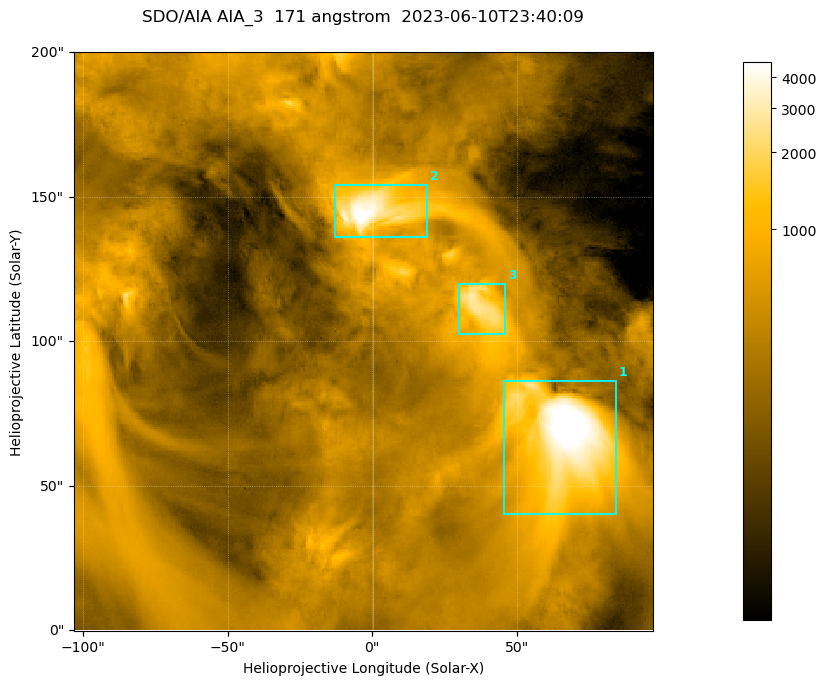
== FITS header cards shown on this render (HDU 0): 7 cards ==
TELESCOP= 'SDO/AIA '
INSTRUME= 'AIA_3   '
WAVELNTH=                  171
WAVEUNIT= 'angstrom'
DATE-OBS= '2023-06-10T23:40:09.351'
CTYPE1  = 'HPLN-TAN'
CTYPE2  = 'HPLT-TAN'

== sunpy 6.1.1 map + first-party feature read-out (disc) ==
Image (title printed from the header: SDO/AIA AIA_3  171 angstrom  2023-06-10T23:40:09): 334 x 334 px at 0.599 arcsec/px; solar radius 945 arcsec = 1577 px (partial field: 1.4% of the solar disc is inside the frame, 100% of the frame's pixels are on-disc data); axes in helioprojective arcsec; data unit not stated in the header (colour bar unlabelled)
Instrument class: DISC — disc imager (sunpy class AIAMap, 171 A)
Bright regions (active regions / flare kernels): reference = the on-disc median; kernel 3 px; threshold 5 sigma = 1083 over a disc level ~354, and >= 1.15x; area >= 111 px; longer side >= 4 px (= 2.4 arcsec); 3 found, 3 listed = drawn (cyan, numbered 1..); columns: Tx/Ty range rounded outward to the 2 arcsec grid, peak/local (2 s.f.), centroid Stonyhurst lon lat
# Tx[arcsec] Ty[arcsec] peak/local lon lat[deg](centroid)
1 44..86 40..86 18 +4 +4
2 -14..20 136..154 13 +0 +9
3 30..46 102..120 8.2 +2 +7